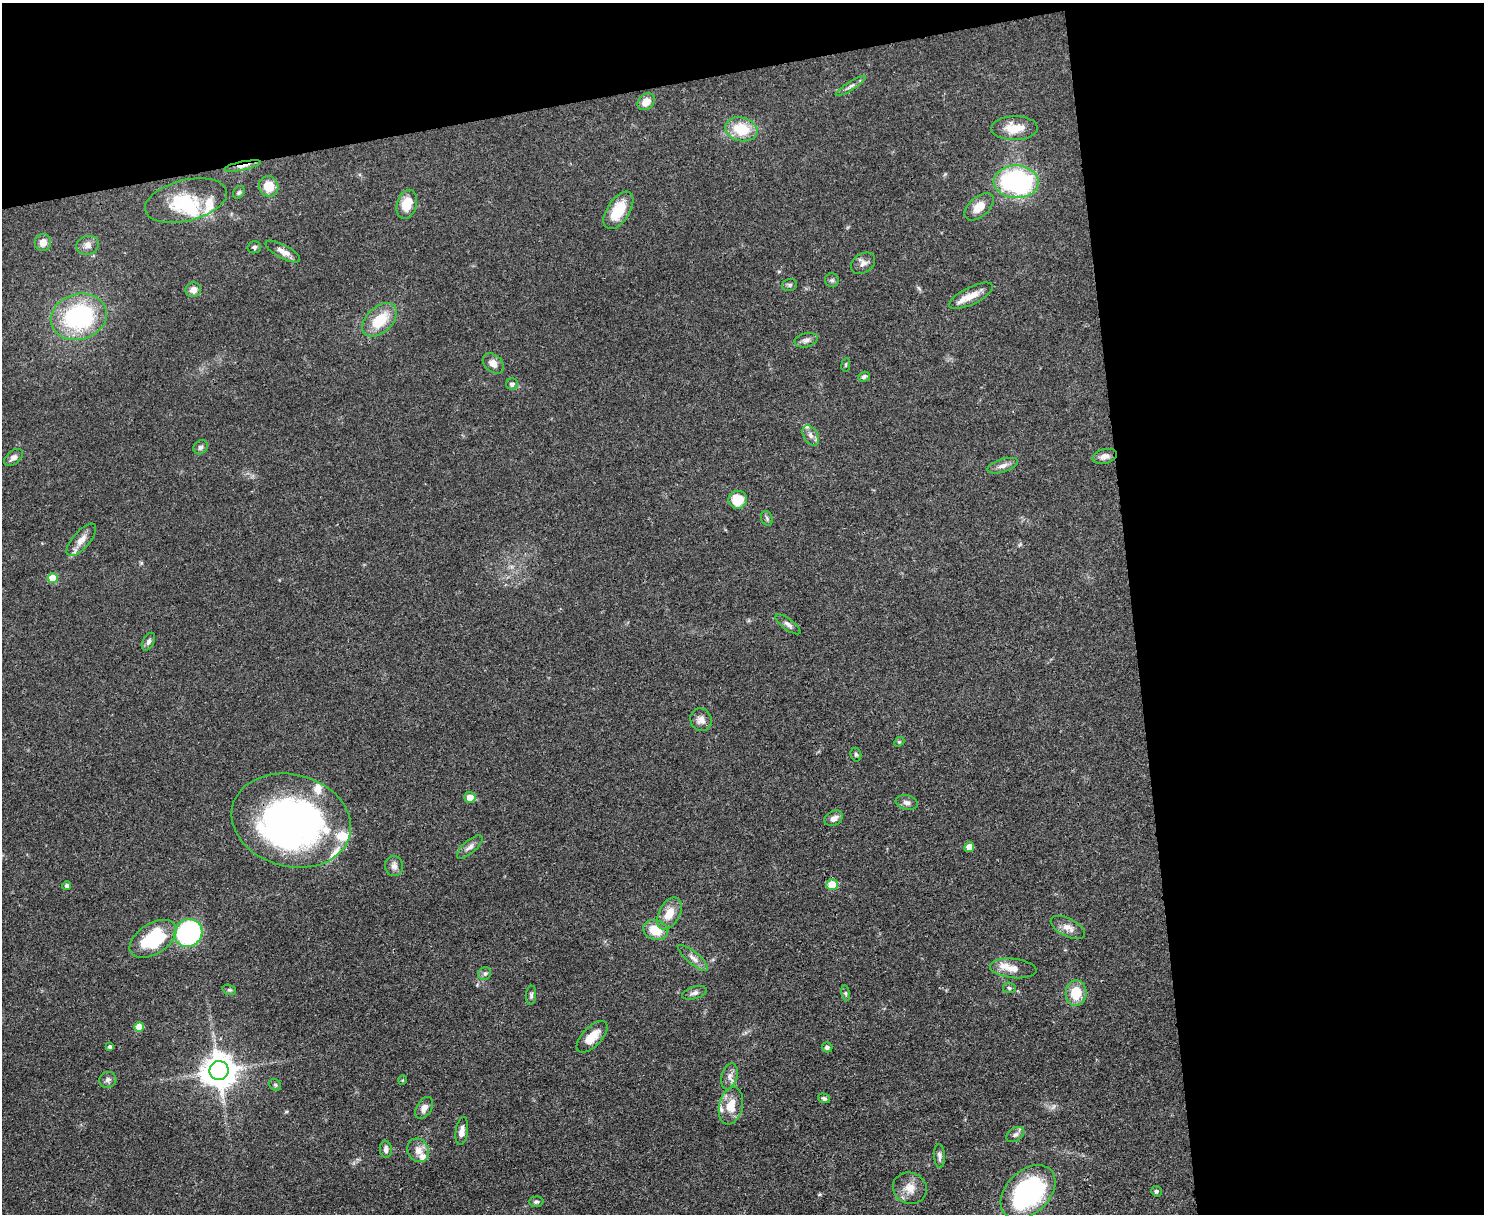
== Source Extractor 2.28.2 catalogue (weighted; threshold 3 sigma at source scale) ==
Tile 3 of 3 x 4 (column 3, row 1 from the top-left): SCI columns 3100-4581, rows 3638-4849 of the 4832 x 4849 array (HDU 1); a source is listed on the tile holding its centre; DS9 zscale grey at full resolution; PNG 1486 x 1216 px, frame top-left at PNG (2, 3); each listed source drawn as its Kron ellipse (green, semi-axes under 4 px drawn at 4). Shown black and unused: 30% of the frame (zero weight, under 3 of 4 exposures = <1% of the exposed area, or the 3 px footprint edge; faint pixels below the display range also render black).
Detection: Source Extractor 2.28.2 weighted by HDU 2 'WHT'; one run over the whole footprint, this tile lists its part. Background 0.0514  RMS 0.0049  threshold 0.022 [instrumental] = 3 sigma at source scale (4.5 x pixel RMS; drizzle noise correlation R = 1.50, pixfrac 1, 0.05/0.05 arcsec/px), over >= 5 px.
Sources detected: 97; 2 inside a brighter object's white glare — neither listed nor drawn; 9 inside a brighter listed object's ellipse — not listed separately; the other 86 listed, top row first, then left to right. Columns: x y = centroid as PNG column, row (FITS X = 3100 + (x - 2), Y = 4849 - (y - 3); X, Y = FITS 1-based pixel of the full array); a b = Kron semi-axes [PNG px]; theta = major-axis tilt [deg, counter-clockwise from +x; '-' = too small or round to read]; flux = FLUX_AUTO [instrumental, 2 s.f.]
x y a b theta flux
851 86 17 3 33 1.9
646 102 9 7 41 5.3
1015 128 23 12 1 9.5
741 129 16 11 -15 16
242 166 19 4 11 3
1016 182 22 16 -2 82
269 186 10 9 - 8.9
239 192 7 5 56 0.98
186 201 42 20 14 24
407 204 15 9 73 9.4
979 207 17 10 41 6.4
618 210 21 11 57 14
43 243 9 8 - 3.7
88 245 11 9 20 2.9
254 247 7 6 - 1
283 251 19 6 -28 3.7
863 263 13 9 35 2.8
832 280 7 7 - 1.2
789 285 7 6 - 1.1
193 290 8 7 - 3.1
971 296 24 8 26 6
79 317 28 23 16 60
380 320 20 12 44 15
806 340 12 7 13 2.1
493 363 12 8 -41 3.5
846 365 7 3 81 0.59
864 377 6 5 - 1.1
512 384 6 5 - 1.7
811 435 11 7 -60 2.3
201 447 8 6 45 1.6
1105 456 12 7 14 3.1
13 457 11 6 40 2.3
1003 466 16 6 17 2.7
738 500 9 9 - 13
767 518 8 5 -70 1
81 540 20 8 49 4.8
53 578 5 5 - 13
788 624 15 5 -36 1.8
148 642 9 5 62 1.5
701 720 12 10 -62 3
899 742 6 4 42 0.64
856 755 7 5 -75 0.95
470 797 5 5 - 6
907 803 11 7 -13 1.9
834 818 10 7 32 2.7
291 821 60 46 -15 180
470 847 16 6 41 2.5
969 847 5 5 - 4.1
394 866 10 9 - 2.5
67 885 4 4 - 1
832 885 6 5 - 10
669 914 17 10 62 7.8
1068 927 18 9 -27 4.2
656 930 13 9 -19 10
188 933 14 13 - 75
153 939 26 15 33 37
693 958 19 6 -40 3
1013 968 23 9 -6 5.4
485 973 7 6 - 1.3
1009 988 6 5 - 0.87
229 990 7 5 -18 0.81
694 993 13 6 15 1.8
846 993 8 4 -81 0.87
1076 993 13 10 84 11
531 995 9 5 85 1.2
139 1027 5 5 - 8
592 1037 20 9 46 7.3
110 1047 4 3 - 1.4
827 1047 5 5 - 1.6
219 1071 9 9 - 1000
729 1076 13 7 73 3.1
108 1080 8 7 - 1.7
403 1080 5 3 - 0.43
275 1085 6 5 - 0.9
824 1098 6 4 -15 1
731 1106 19 11 77 8.9
424 1108 12 7 58 2.8
462 1131 14 6 82 3.3
1015 1135 10 6 33 1.8
386 1149 8 6 -87 1.9
418 1150 12 10 -59 4
939 1156 12 5 -86 1.7
910 1188 17 15 -24 6.5
1156 1191 5 5 - 1
1028 1192 32 21 44 78
536 1202 7 5 2 1
Overlapping masked pixels (flux is a lower limit): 2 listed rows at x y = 242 166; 291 821